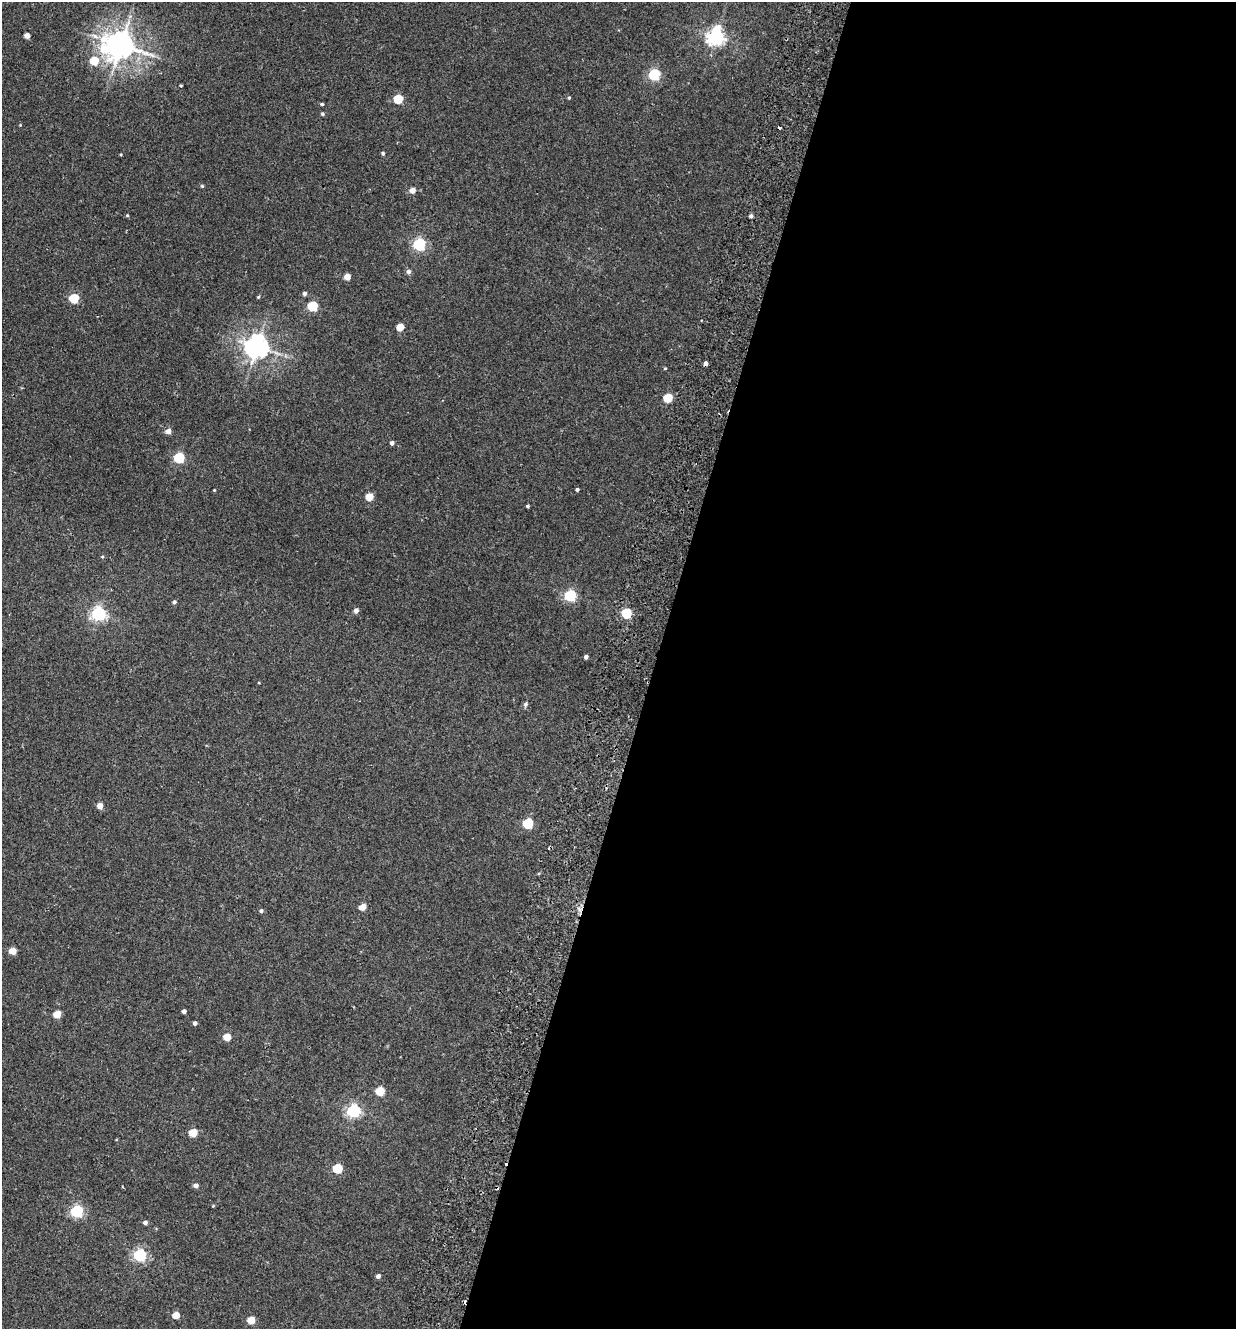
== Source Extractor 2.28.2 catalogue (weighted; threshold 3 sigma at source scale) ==
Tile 12 of 4 x 4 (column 4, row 3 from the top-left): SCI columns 4018-5251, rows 1350-2676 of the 5438 x 5356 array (HDU 1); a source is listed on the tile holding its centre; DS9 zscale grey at full resolution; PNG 1238 x 1331 px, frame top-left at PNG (2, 2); no overlay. Shown black and unused: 47% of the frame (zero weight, under 2 of 3 exposures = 3% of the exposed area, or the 3 px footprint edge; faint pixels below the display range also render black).
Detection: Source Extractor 2.28.2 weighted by HDU 2 'WHT'; one run over the whole footprint, this tile lists its part. Background 0.026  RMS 0.0068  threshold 0.0307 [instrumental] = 3 sigma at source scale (4.5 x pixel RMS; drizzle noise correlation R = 1.50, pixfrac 1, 0.05/0.05 arcsec/px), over >= 5 px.
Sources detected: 67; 5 cosmic-ray / hot-pixel residue — not listed; the other 62 listed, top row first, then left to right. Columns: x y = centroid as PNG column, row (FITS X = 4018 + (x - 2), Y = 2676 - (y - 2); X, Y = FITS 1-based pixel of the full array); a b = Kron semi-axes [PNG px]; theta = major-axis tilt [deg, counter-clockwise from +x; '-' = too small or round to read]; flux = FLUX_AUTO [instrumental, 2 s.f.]
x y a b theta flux
27 35 5 4 - 4.6
716 37 7 6 - 250
120 45 9 8 - 980
104 49 19 11 -76 22
94 61 5 5 - 21
654 75 6 5 - 80
181 86 3 3 - 1.5
569 98 4 3 - 0.73
398 99 5 5 - 26
322 104 4 4 - 0.77
322 114 4 4 - 1.1
383 153 4 4 - 1.1
202 186 4 4 - 0.82
412 190 5 5 - 5.5
127 215 4 3 - 0.68
751 216 4 4 - 1.7
419 244 6 5 - 97
408 272 5 5 - 2.2
347 277 4 4 - 9
305 293 5 5 - 1.9
258 297 4 4 - 0.82
74 298 5 5 - 39
313 306 5 5 - 47
400 327 5 5 - 15
257 346 7 7 - 590
665 368 5 3 - 0.58
668 398 5 5 - 28
168 431 5 4 - 5.1
392 443 4 4 - 1.8
179 458 5 5 - 59
577 489 4 3 - 1.1
214 490 3 3 - 0.53
369 497 5 5 - 15
528 506 3 3 - 0.97
102 557 5 3 - 0.58
570 595 6 5 - 78
174 602 4 4 - 1.6
356 610 5 4 - 3.4
626 613 5 5 - 47
98 614 6 6 - 150
586 657 4 3 - 2
526 704 6 5 - 1.5
100 806 4 4 - 7.2
528 823 5 5 - 49
362 907 5 4 - 9.9
261 911 5 4 - 1.3
12 951 5 4 - 11
184 1011 4 4 - 2.4
57 1014 5 5 - 14
195 1023 4 4 - 2.1
227 1037 5 5 - 14
380 1091 5 5 - 22
353 1111 6 5 - 120
193 1133 5 5 - 19
338 1168 5 5 - 34
196 1185 5 4 - 2.8
77 1211 6 5 - 99
145 1222 5 4 - 2.1
140 1255 6 5 - 110
378 1276 4 4 - 2.3
176 1315 5 5 - 11
251 1320 5 5 - 15